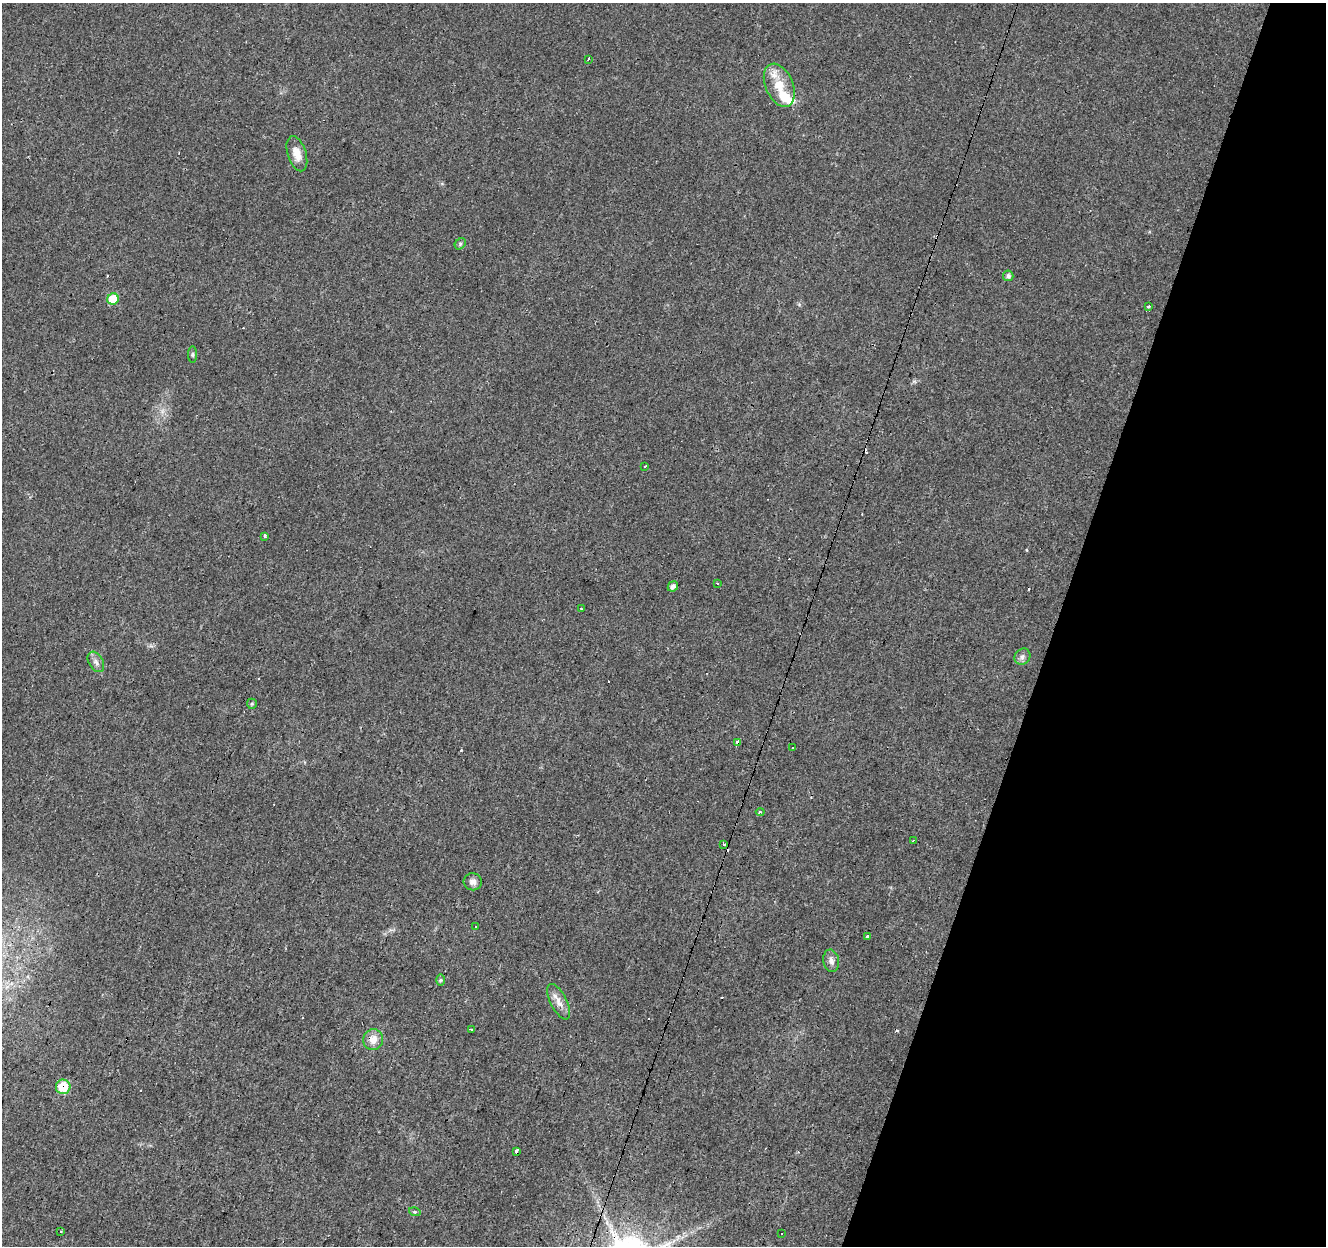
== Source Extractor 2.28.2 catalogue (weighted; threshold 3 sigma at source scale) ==
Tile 8 of 4 x 4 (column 4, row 2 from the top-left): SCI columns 3977-5300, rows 2765-4008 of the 5300 x 5466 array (HDU 1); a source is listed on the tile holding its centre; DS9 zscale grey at full resolution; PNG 1328 x 1248 px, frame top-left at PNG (2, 3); each listed source drawn as its Kron ellipse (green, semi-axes under 4 px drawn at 4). Shown black and unused: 21% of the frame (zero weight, under 3 of 4 exposures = <1% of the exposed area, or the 3 px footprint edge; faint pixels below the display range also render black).
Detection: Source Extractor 2.28.2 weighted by HDU 2 'WHT'; one run over the whole footprint, this tile lists its part. Background 0.0156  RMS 0.0032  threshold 0.0144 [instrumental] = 3 sigma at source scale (4.5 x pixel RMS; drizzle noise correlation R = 1.50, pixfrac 1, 0.0396/0.0396 arcsec/px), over >= 5 px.
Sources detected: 48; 11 cosmic-ray / hot-pixel residue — neither listed nor drawn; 3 inside a brighter listed object's ellipse — not listed separately; the other 34 listed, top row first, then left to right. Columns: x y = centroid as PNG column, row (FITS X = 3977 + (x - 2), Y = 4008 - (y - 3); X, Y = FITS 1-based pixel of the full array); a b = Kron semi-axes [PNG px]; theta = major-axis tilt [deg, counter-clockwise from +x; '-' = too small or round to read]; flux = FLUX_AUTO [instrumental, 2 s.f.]
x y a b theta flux
588 59 4 2 - 0.71
779 85 23 13 -67 6.7
297 154 18 9 -72 3.7
460 244 6 5 - 0.55
1008 276 5 5 - 1.1
113 299 6 5 - 11
1149 307 3 3 - 0.94
193 355 8 4 -90 0.52
645 466 3 3 - 0.44
265 536 3 3 - 3
718 583 3 2 - 0.45
673 586 5 5 - 1.2
582 609 3 2 - 0.24
1022 657 8 7 - 1.2
96 662 11 7 -59 1.4
252 704 5 5 - 0.38
738 742 4 3 - 5.7
792 747 3 3 - 0.96
760 812 4 3 - 0.62
913 840 3 2 - 0.46
724 844 3 3 - 0.5
473 882 9 8 - 1.5
476 927 3 2 - 0.35
867 937 3 3 - 2.6
831 961 11 7 -79 1.6
440 980 6 4 88 0.39
559 1002 19 8 -63 2.8
471 1030 3 2 - 0.57
373 1039 10 10 - 3.1
63 1087 7 7 - 9.3
517 1151 3 3 - 19
415 1212 6 3 -17 0.4
61 1232 3 2 - 0.44
782 1233 3 3 - 0.72
Overlapping masked pixels (flux is a lower limit): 3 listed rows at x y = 738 742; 63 1087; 517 1151